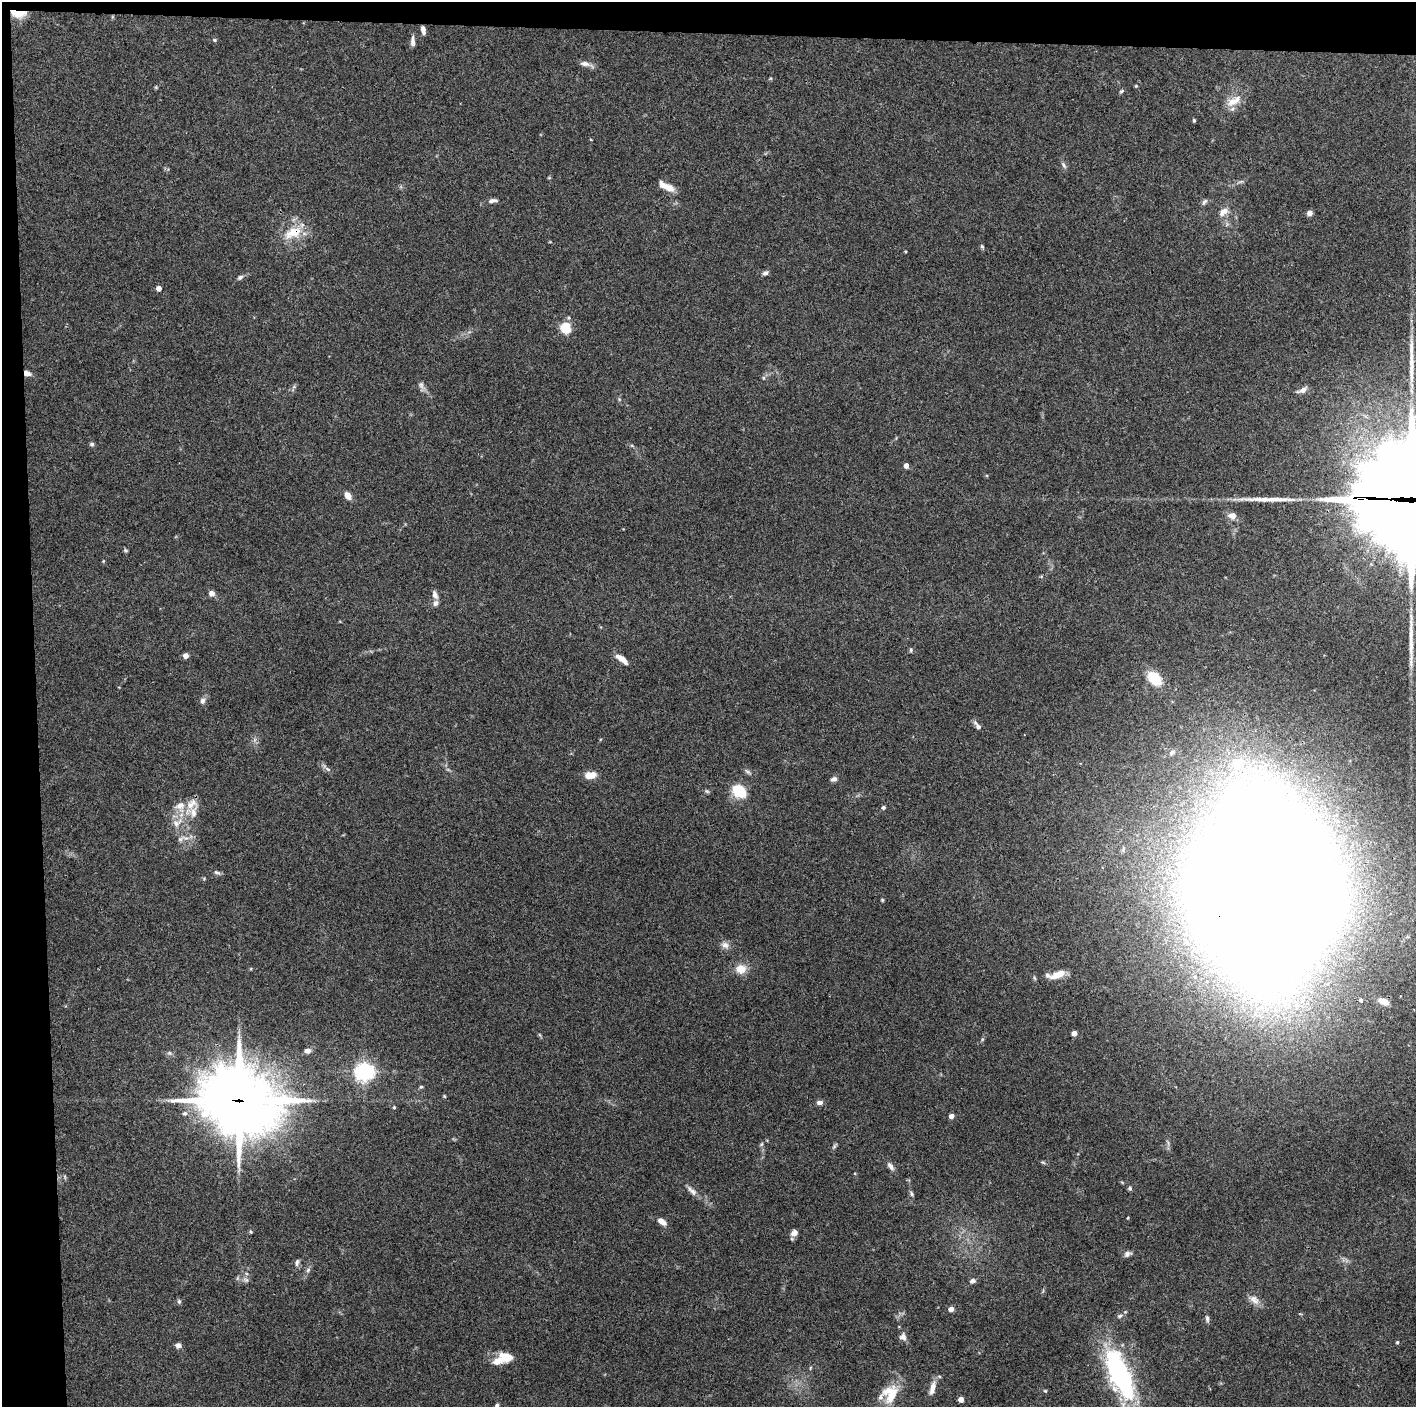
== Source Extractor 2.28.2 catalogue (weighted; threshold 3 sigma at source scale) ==
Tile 1 of 3 x 3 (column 1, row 1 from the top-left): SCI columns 1-1414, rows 2811-4215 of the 4243 x 4219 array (HDU 1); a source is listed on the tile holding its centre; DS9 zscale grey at full resolution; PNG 1418 x 1409 px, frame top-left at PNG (2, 2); no overlay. Shown black and unused: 5% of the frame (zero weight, under 3 of 4 exposures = <1% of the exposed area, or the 3 px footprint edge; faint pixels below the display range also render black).
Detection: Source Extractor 2.28.2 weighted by HDU 2 'WHT'; one run over the whole footprint, this tile lists its part. Background 0.0721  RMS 0.0054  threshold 0.0242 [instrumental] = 3 sigma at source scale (4.5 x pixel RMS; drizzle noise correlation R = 1.50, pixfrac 1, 0.05/0.05 arcsec/px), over >= 5 px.
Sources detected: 111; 3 long thin detections or spike segments (spike, bleed or trail) — not listed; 8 inside a brighter listed object's ellipse — not listed separately; the other 100 listed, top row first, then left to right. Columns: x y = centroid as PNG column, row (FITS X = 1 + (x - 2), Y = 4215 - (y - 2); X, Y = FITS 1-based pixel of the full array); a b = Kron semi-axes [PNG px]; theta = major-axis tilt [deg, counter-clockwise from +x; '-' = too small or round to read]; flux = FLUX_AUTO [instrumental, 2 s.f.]
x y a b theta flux
18 13 18 7 -6 8.7
423 30 9 5 -79 2.4
214 40 5 4 - 0.73
413 41 13 5 -88 2.3
585 64 13 7 -10 2.6
1136 86 4 4 - 0.5
1121 91 6 4 23 0.77
1234 101 23 9 28 7
1194 120 4 3 - 0.65
591 140 3 2 - 0.36
1064 165 7 5 -60 1.2
666 186 20 7 -25 5.7
493 201 13 5 7 2.1
1204 202 10 5 42 1.2
1223 212 14 8 36 4
1310 213 6 6 - 2.1
293 232 27 13 25 13
982 247 6 4 -68 0.77
905 251 4 3 - 0.48
765 273 8 5 24 1.4
240 277 8 5 37 1.2
159 288 4 4 - 3.7
565 328 11 10 - 10
27 373 7 5 -25 3.1
763 378 6 4 72 0.75
421 385 10 6 -80 1.8
1302 390 12 6 18 2.8
92 444 6 5 - 0.88
906 466 4 4 - 3.4
348 496 8 6 -57 4.1
1413 500 50 40 -8 14000
1232 516 9 8 - 3.6
125 550 6 4 -47 0.75
212 593 5 5 - 3.7
435 595 11 6 -66 2.3
911 650 5 5 - 0.8
186 656 5 5 - 2.6
621 659 15 6 -37 4.9
1154 678 16 11 -49 14
202 701 8 7 - 1.8
978 727 9 6 -41 1.8
1172 753 8 7 - 1.8
1237 763 20 18 67 19
328 769 9 5 -28 1.5
748 772 10 4 -40 1.2
590 775 12 7 7 6.5
834 779 8 6 19 1.6
740 791 15 11 -34 16
192 804 19 12 33 6.7
883 807 5 4 - 0.89
177 823 16 10 31 5.3
180 839 9 5 35 1.6
217 872 10 5 -17 1.2
1263 888 95 70 -88 5200
882 900 4 4 - 0.57
725 945 11 9 -27 2.8
741 969 12 11 - 6.4
1057 975 18 7 23 6.5
1361 1000 4 4 - 1
1383 1001 13 7 -19 4
1074 1033 4 4 - 2.9
307 1051 7 6 - 2.2
364 1072 7 6 - 250
421 1087 5 4 - 0.71
444 1096 5 4 - 0.6
239 1100 31 27 -20 2300
820 1102 8 5 5 1.8
394 1107 4 4 - 0.69
185 1113 7 6 - 1.4
951 1116 4 4 - 3
762 1144 6 4 70 0.78
834 1146 6 5 - 0.94
1043 1162 6 3 -19 0.72
890 1166 11 6 -55 2.1
1130 1188 6 5 - 0.98
692 1191 17 6 -44 2.8
912 1194 7 4 -63 0.98
662 1221 11 6 -39 3.6
251 1232 5 4 - 0.51
794 1233 8 7 - 2.4
1127 1254 9 6 31 1.8
297 1263 10 5 78 1.5
246 1280 8 5 -30 1.4
972 1281 7 5 19 1.8
1254 1300 16 9 -44 3.7
179 1301 6 5 - 0.92
951 1309 4 4 - 3.9
1120 1316 7 5 27 1.2
1207 1318 8 4 -81 1.4
903 1337 9 8 - 2.5
1397 1342 4 3 - 0.71
178 1345 7 6 - 1.9
506 1357 16 10 5 9.5
810 1368 5 3 - 0.5
1119 1374 58 21 -67 89
932 1388 18 7 77 4.5
1045 1391 5 3 - 0.53
892 1395 27 12 64 13
961 1399 4 4 - 4.2
497 1406 7 5 77 1.1
Overlapping masked pixels (flux is a lower limit): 6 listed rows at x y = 18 13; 293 232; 27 373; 1413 500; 1263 888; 239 1100
Isophote crosses this tile's border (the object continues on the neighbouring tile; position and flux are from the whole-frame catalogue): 3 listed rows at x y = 1413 500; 1119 1374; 497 1406